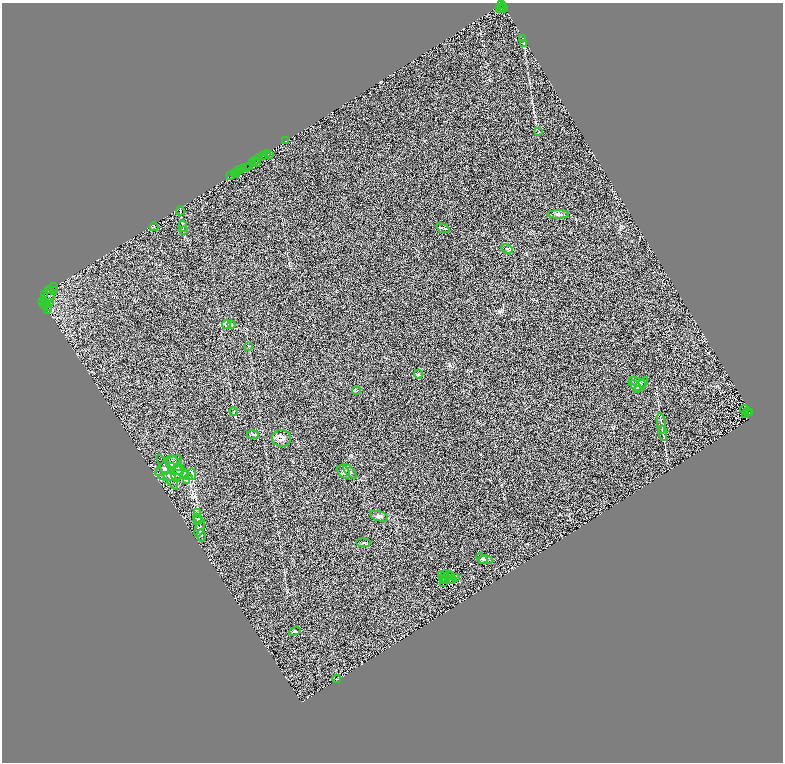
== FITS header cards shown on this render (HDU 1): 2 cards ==
NAXIS1  =                 1562
NAXIS2  =                 1520

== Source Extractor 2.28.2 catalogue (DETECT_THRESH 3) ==
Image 1562 x 1520 px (HDU 1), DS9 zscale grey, zoomed out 1/2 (1 PNG px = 2 x 2 image px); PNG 785 x 764 px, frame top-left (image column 2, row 1519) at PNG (2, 3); each listed source drawn as its Kron ellipse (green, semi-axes under 4 px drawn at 4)
Background 0.523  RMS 0.23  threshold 0.695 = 3 sigma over >= 5 px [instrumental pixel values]
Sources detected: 125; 34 cannot appear on this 1/2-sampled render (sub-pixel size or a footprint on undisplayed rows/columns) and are neither listed nor drawn; the other 91 listed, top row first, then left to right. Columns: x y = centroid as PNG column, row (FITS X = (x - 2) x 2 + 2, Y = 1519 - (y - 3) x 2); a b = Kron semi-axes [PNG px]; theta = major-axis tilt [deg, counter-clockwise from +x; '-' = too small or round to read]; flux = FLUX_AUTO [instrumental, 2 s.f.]
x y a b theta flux
502 5 3 2 - 660
502 7 5 2 - 560
500 8 2 1 - 120
503 9 2 2 - 140
523 39 3 2 - 22
523 43 2 1 - 12
539 132 3 2 - 22
286 141 2 1 - 57
268 153 3 1 - 25
264 155 3 2 - 1000
270 155 2 1 - 28
260 158 4 3 - 280
256 160 3 2 - 250
252 163 3 2 - 470
257 163 2 1 - 80
250 166 4 2 - 350
243 168 2 2 - 110
247 168 3 2 - 160
241 170 2 1 - 520
239 171 2 1 - 65
237 173 2 1 - 110
234 174 2 1 - 210
236 174 2 1 - 75
231 176 3 2 - 91
180 211 4 2 - 37
558 214 11 4 0 130
183 226 6 2 -84 50
154 227 4 2 - 28
443 228 7 3 -22 56
184 231 3 2 - 28
507 249 6 4 -25 83
52 288 6 2 36 840
48 291 2 2 - 190
50 291 4 2 - 940
53 291 4 2 - 820
45 294 2 2 - 640
48 297 8 5 46 2300
43 301 3 3 - 830
49 302 3 2 - 220
46 303 3 1 - 380
45 305 5 3 - 2300
48 307 3 2 - 210
47 309 3 1 - 230
226 325 4 3 - 57
232 325 3 3 - 32
249 346 2 1 - 12
418 374 4 3 - 45
638 382 9 3 -19 97
635 385 6 3 -36 79
641 385 10 4 50 110
357 391 4 3 - 48
745 409 5 1 - 18
748 411 3 2 - 49
234 412 4 1 - 20
750 412 2 1 - 230
745 414 3 1 - 12
661 423 10 2 -83 73
663 433 7 2 -80 52
253 434 6 3 -2 66
282 438 9 8 - 210
174 465 11 7 -53 260
168 466 15 6 35 290
350 471 9 3 -49 72
167 472 20 5 -61 280
177 472 10 6 76 200
181 472 14 3 -33 160
344 472 7 5 -48 130
192 474 6 4 -86 89
173 475 15 4 9 230
186 480 3 3 - 41
197 512 3 3 - 33
379 516 9 5 -17 110
198 519 5 2 - 53
197 521 3 2 - 27
200 528 9 4 68 86
201 535 6 2 -82 39
363 543 7 2 -3 40
482 558 6 3 -43 58
486 560 7 4 0 110
450 574 4 2 - 15
442 575 2 1 - 12
445 575 4 2 - 29
448 576 3 1 - 29
456 578 2 1 - 39
443 579 2 1 - 16
450 580 2 1 - 16
452 580 4 2 - 56
443 581 2 1 - 21
443 583 2 1 - 25
295 631 6 3 19 59
336 679 4 1 - 16
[34 sub-pixel or undisplayed-footprint detections neither listed nor drawn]